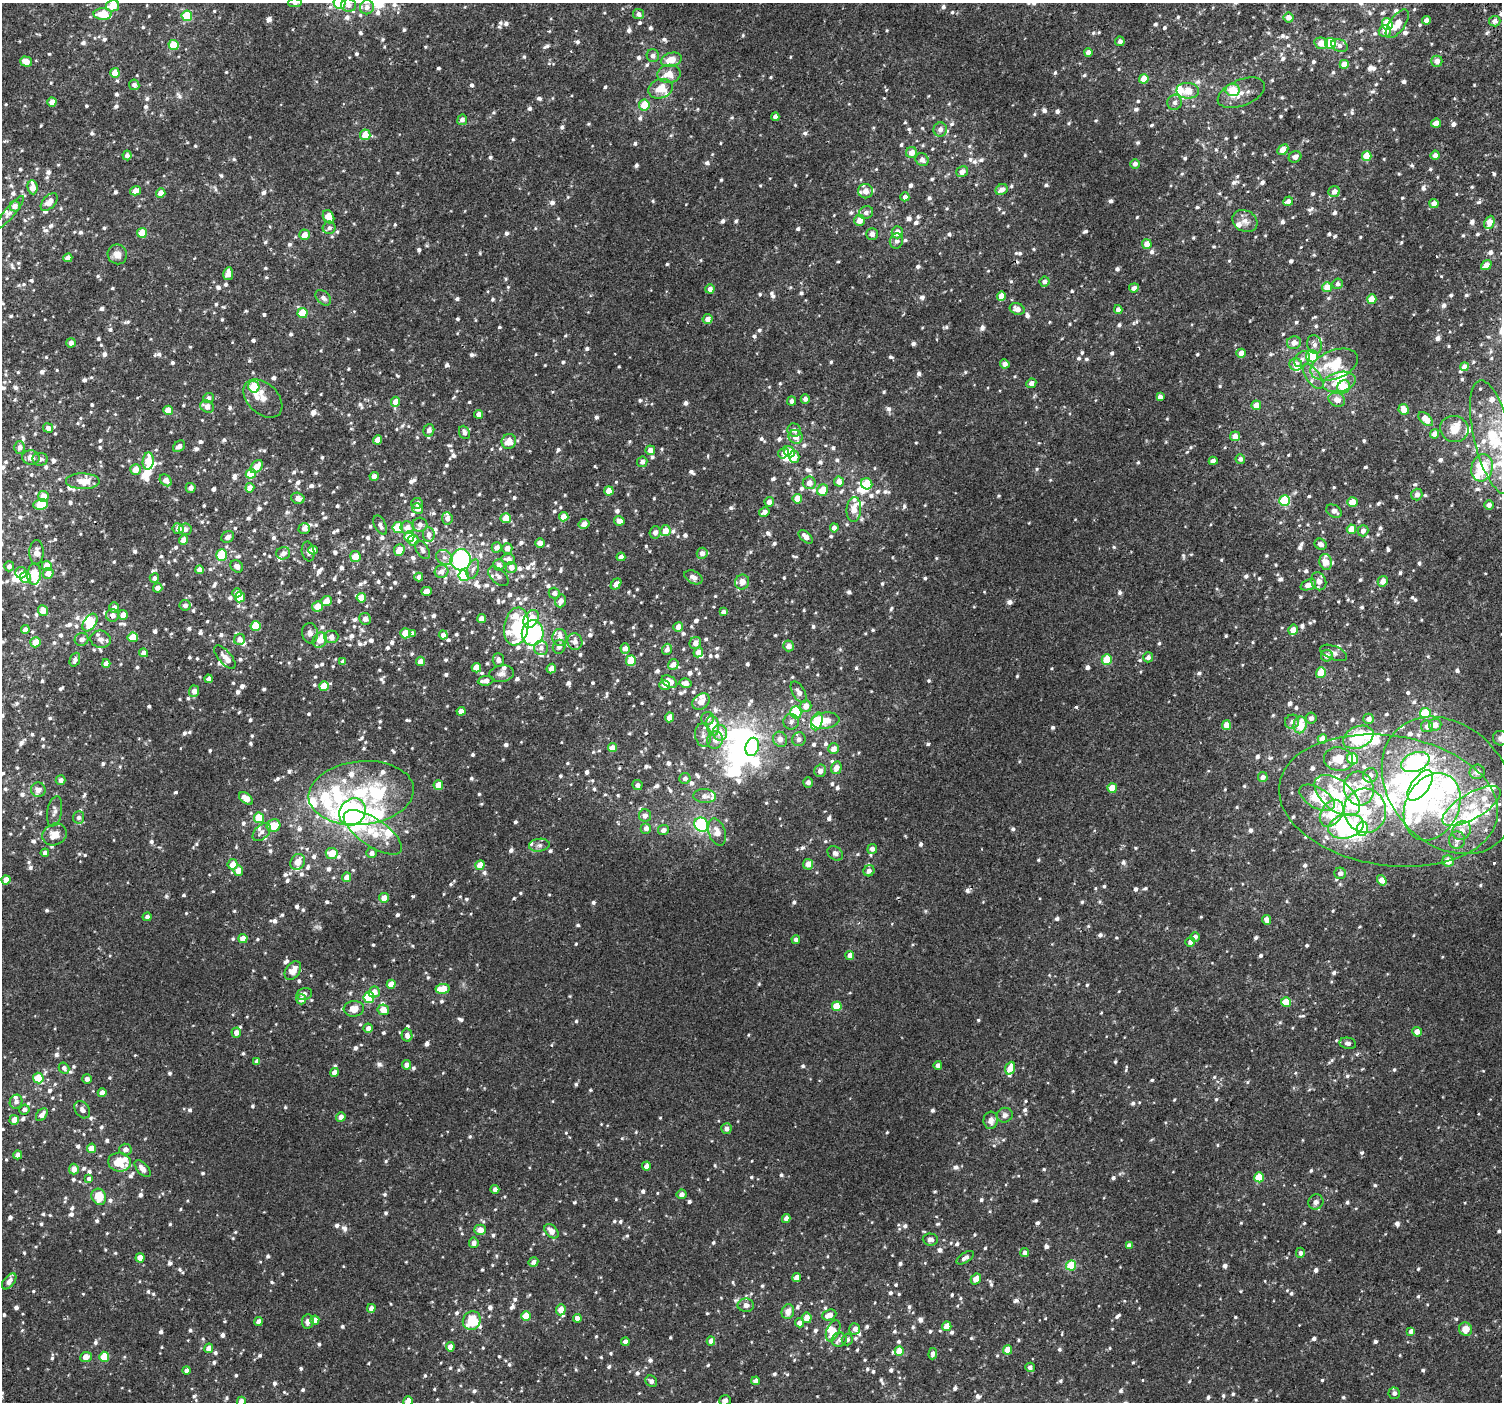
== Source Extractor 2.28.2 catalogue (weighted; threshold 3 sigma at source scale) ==
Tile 10 of 4 x 4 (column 2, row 3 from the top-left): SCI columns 1563-3062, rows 1623-3022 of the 6113 x 6113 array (HDU 1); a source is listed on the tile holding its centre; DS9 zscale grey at full resolution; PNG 1504 x 1404 px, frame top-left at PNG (2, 3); each listed source drawn as its Kron ellipse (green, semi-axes under 4 px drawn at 4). Shown black and unused: <1% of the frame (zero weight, under 2 of 3 exposures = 3% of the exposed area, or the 3 px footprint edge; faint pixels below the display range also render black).
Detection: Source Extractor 2.28.2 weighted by HDU 2 'WHT'; one run over the whole footprint, this tile lists its part. Background 0.00133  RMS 0.0029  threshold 0.0128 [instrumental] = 3 sigma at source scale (4.5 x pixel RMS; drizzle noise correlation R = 1.50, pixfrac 1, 0.0396/0.0396 arcsec/px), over >= 5 px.
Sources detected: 1738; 29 inside a brighter object's white glare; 3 cosmic-ray / hot-pixel residue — neither listed nor drawn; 92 inside a brighter listed object's ellipse — not listed separately; of the other 1614, all 500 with FLUX_AUTO >= 1.04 (the completeness limit of this list) listed and drawn (1114 fainter detections not listed), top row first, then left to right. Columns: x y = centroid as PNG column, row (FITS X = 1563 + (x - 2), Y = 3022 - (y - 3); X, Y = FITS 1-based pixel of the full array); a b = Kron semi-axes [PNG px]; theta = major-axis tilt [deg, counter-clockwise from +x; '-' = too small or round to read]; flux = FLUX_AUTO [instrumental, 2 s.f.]
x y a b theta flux
295 3 7 4 3 1.1
340 3 6 5 - 18
348 5 7 6 - 1.4
113 6 6 5 - 5.9
367 7 7 7 - 1.5
103 14 9 5 -2 6.6
638 14 5 5 - 1.1
187 16 5 5 - 10
1289 17 5 5 - 2.2
1426 20 4 4 - 1.5
1495 21 5 5 - 1.6
1387 24 6 5 - 11
1397 24 16 7 54 4.3
1385 31 6 6 - 2.2
1120 41 4 4 - 1.1
1321 43 7 5 -13 3.9
1330 43 6 5 - 10
174 45 5 5 - 6.9
1339 45 8 6 -25 1.2
1088 53 4 4 - 2.3
653 56 6 6 - 1.2
671 60 10 7 16 4.1
1437 61 5 5 - 1.9
26 62 6 5 - 2.8
1344 64 4 4 - 4
115 73 5 4 - 3.4
669 74 11 9 8 3.5
1144 79 5 4 - 4.5
134 85 5 5 - 1.2
661 89 13 9 19 4.6
1233 90 7 6 - 4.4
1188 91 11 8 -2 4.3
1241 93 25 13 22 3.7
52 102 4 4 - 2.4
1175 102 7 7 - 1.1
644 105 5 5 - 4.7
775 117 4 4 - 1.2
462 120 5 5 - 1.1
1436 123 5 4 - 2.6
940 129 7 6 - 1.4
365 135 5 5 - 4.3
1283 150 6 4 43 4.1
912 153 5 5 - 2.2
127 155 5 4 - 1.4
1435 155 5 4 - 1.7
1367 156 5 5 - 6.7
1295 157 6 5 - 1.2
922 160 7 6 - 1.5
1135 164 5 4 - 1.1
962 172 6 5 - 1.8
32 187 7 5 -82 3
1001 190 6 5 - 1.9
135 191 5 4 - 2.3
866 191 7 7 - 2.4
1334 192 6 5 - 1.9
161 193 4 4 - 2.5
905 197 4 4 - 1.2
1288 201 5 4 - 1.4
49 202 10 6 46 2.5
1434 203 4 4 - 2.1
15 206 5 5 - 1.9
866 212 7 6 - 1.1
10 213 21 5 50 1.5
329 217 7 5 -60 3.9
859 220 5 5 - 2.6
1245 221 13 10 -27 2
1489 222 7 5 67 4.9
329 228 6 6 - 1.1
897 232 6 5 - 2.3
142 233 5 5 - 5.1
872 234 6 6 - 1.5
305 235 5 5 - 2.7
896 241 7 6 - 1.1
1147 244 5 5 - 2.6
117 254 10 9 - 2.2
68 258 4 4 - 1.9
1486 265 6 4 38 2.5
228 274 6 5 - 2.3
1045 282 5 5 - 1
1338 284 5 5 - 1.1
1327 287 5 5 - 4
1134 288 5 4 - 1.5
710 289 4 4 - 1.6
1001 296 5 4 - 2.9
323 298 9 6 -45 1.3
1372 299 4 4 - 5
1017 309 7 5 -20 1.8
1118 310 4 4 - 1.4
302 313 5 5 - 7.9
708 319 5 5 - 2
71 343 4 4 - 1.4
1294 343 7 6 - 1.8
1314 344 9 7 -77 1.3
1241 353 4 4 - 2.4
1312 356 6 6 - 9.9
1302 359 9 6 47 1.2
1005 364 4 4 - 1.5
1296 365 6 6 - 2.7
1334 365 25 14 21 11
1464 367 4 4 - 2.3
1313 376 14 7 -53 1.7
1339 382 16 10 13 4.7
1031 383 5 4 - 1.5
254 387 6 5 - 9.1
1344 387 7 6 - 6.1
1160 397 4 4 - 1.6
208 398 5 5 - 1.1
263 399 23 15 -44 4.6
805 399 4 4 - 1.4
1337 400 8 6 -20 2.4
792 401 4 4 - 1.3
396 402 5 4 - 3.1
1256 405 5 5 - 3.1
207 406 7 5 -29 2
1404 409 5 5 - 2.7
168 410 5 4 - 4.6
479 414 4 4 - 2
1426 419 9 5 -46 3.9
48 428 5 4 - 1.2
1454 429 14 13 - 3.3
429 430 6 5 - 1.5
794 430 7 6 - 1.4
464 432 7 5 -68 1.3
1434 434 4 4 - 1.8
1235 436 5 5 - 2.2
796 437 7 6 - 2.2
1493 437 58 19 -77 22
377 440 4 4 - 3
509 441 7 7 - 3.4
179 446 6 5 - 1.4
20 448 6 5 - 1.1
650 450 5 4 - 1.6
789 452 6 5 - 5
783 453 5 5 - 1.1
794 457 6 5 - 1.6
31 458 8 7 - 2
40 459 8 6 -8 1.1
1240 459 4 4 - 1
148 461 8 5 84 4.7
1213 461 4 4 - 1.9
642 462 5 5 - 1.2
257 467 7 5 50 2.7
1482 468 14 10 75 10
135 469 5 5 - 2.9
251 474 5 5 - 5.9
374 476 4 4 - 2.2
166 480 7 5 -42 1.8
83 481 17 8 -1 4.2
839 482 5 5 - 2.1
809 483 6 6 - 2
867 484 6 5 - 9.7
191 488 5 5 - 1.4
250 488 4 4 - 2.6
823 490 6 5 - 5.1
609 491 4 4 - 3.9
1417 495 6 5 - 1.4
43 496 5 5 - 2.8
298 498 7 5 -16 1.8
797 499 5 4 - 4.6
1285 501 5 5 - 16
769 502 5 4 - 1.5
1352 502 5 4 - 4.7
417 503 5 5 - 1.1
41 504 7 5 9 7.6
1489 505 5 4 - 1.2
418 509 5 5 - 2.2
854 509 12 7 85 3
1334 511 8 6 -28 1.6
764 512 5 4 - 1.6
564 517 5 4 - 3.5
447 518 6 5 - 1.2
506 518 5 5 - 3.2
619 521 5 4 - 1.6
584 524 6 5 - 2.2
380 525 10 5 -62 1.1
420 525 7 7 - 1.5
407 527 7 6 - 2
304 528 6 5 - 1.5
398 528 5 5 - 10
834 528 4 4 - 1.5
178 529 6 5 - 1.8
185 529 6 6 - 1.2
1351 529 4 4 - 4.3
665 531 5 5 - 3.2
1363 531 5 5 - 1.7
655 532 6 5 - 1.4
429 534 7 6 - 1.4
409 536 5 5 - 7.5
228 537 7 5 30 1.2
806 537 8 5 -43 1.9
184 540 5 4 - 3.2
413 540 5 5 - 2
540 543 4 4 - 2.3
1321 544 6 5 - 1.4
497 547 5 5 - 1.5
507 548 5 5 - 1.9
313 550 5 4 - 1.3
399 550 6 5 - 3.2
422 550 10 5 -59 1
308 551 10 6 -79 1
36 552 12 7 88 1.7
283 553 7 6 - 1.3
702 553 6 5 - 1.7
221 555 6 5 - 11
355 557 5 5 - 4.1
444 557 9 7 -29 1.2
621 557 4 4 - 1.7
508 559 7 5 -11 1.9
461 560 10 10 - 54
1326 562 8 6 -78 3.3
499 565 6 5 - 1.6
9 566 5 5 - 1.3
47 566 5 5 - 3.7
237 566 7 5 -41 1.3
511 567 5 5 - 2.2
473 569 10 5 70 1.1
199 570 4 4 - 2.3
442 571 7 6 - 1.6
21 573 5 5 - 1.4
48 573 5 5 - 2.4
34 574 10 7 86 5.3
464 576 5 5 - 9.1
498 576 12 7 -42 1.4
25 577 5 5 - 7.7
419 577 4 4 - 1.3
693 577 9 6 -27 1.7
154 578 4 4 - 1.1
1319 581 9 7 -69 1.6
1383 581 5 5 - 2
742 582 7 7 - 2.4
616 584 6 4 52 1.5
1308 585 8 5 22 2.2
158 588 5 4 - 1.6
427 591 5 4 - 2.4
237 593 5 4 - 1.7
554 593 5 5 - 1.1
240 597 5 5 - 3.9
361 598 5 4 - 3.3
327 601 5 5 - 2.6
561 601 6 5 - 2
185 605 5 5 - 1.2
317 606 5 5 - 3.9
114 608 5 5 - 1.5
43 611 5 5 - 3
723 612 4 4 - 1.1
112 615 6 6 - 1.5
123 615 5 4 - 2.3
482 618 4 4 - 2.2
365 619 6 5 - 1.4
531 619 9 6 57 4.5
90 623 10 6 55 6.3
255 626 5 5 - 8
516 627 19 12 80 19
678 627 5 4 - 2.1
25 630 4 4 - 1.6
1293 630 5 4 - 3.1
310 633 10 8 -82 1.2
405 633 5 5 - 6.2
412 633 4 4 - 1.1
533 633 12 11 - 59
443 635 4 4 - 1.4
133 637 5 5 - 5.1
331 637 7 6 - 1.7
560 637 8 7 - 1.5
82 639 7 6 - 1.4
100 639 10 8 -16 1.8
240 639 6 5 - 1.6
320 640 8 6 53 2.8
36 642 5 5 - 3.7
575 642 8 7 - 1.8
695 643 6 5 - 1.8
789 646 5 5 - 1.7
559 647 7 6 - 1.1
541 648 7 7 - 1.1
625 648 5 4 - 2
667 649 6 5 - 1.3
698 652 5 4 - 2
143 653 4 4 - 1.5
1334 653 14 6 -22 1.4
1327 656 6 5 - 1.7
225 657 14 6 -49 1.8
1148 657 5 5 - 1.1
1107 659 5 5 - 6.5
75 660 7 5 68 1.1
498 660 7 5 -86 1.3
420 661 5 4 - 2.1
631 661 5 5 - 7.3
343 662 4 4 - 1.1
106 663 4 4 - 1.7
673 664 5 5 - 2.2
476 668 5 4 - 4
551 668 5 4 - 1.8
1321 673 5 5 - 6.2
502 674 12 8 8 1.4
208 679 4 4 - 1.2
485 681 8 4 6 1.8
669 682 8 5 -30 3.6
686 683 6 4 -15 1.8
665 685 5 5 - 1.8
324 686 5 5 - 5.8
194 691 5 5 - 1.9
799 692 12 6 -60 1.6
701 702 9 7 39 2.5
806 706 6 5 - 2.6
461 711 4 4 - 2.2
796 712 6 5 - 13
1425 713 5 5 - 8.4
669 717 5 4 - 2.4
708 718 6 6 - 1.5
1311 718 5 5 - 1.2
1369 719 5 5 - 1.5
817 721 9 5 73 8.2
825 721 14 8 8 4
791 722 8 7 - 1.1
1292 722 7 7 - 1.2
1226 725 5 4 - 3.2
1300 725 8 6 77 5.5
1435 725 6 6 - 2.2
713 726 10 6 -80 5.1
1427 726 6 5 - 1.6
720 733 8 7 - 3
703 735 12 8 -81 1.6
1358 737 16 10 24 16
1500 738 7 7 - 1.3
780 739 8 7 - 1.9
799 739 7 6 - 1.2
1322 739 5 4 - 3.4
715 740 9 7 73 1.8
752 747 9 6 74 21
612 748 4 4 - 2.8
833 749 5 5 - 1.9
1339 759 14 12 -11 5.2
1353 759 6 5 - 8
1415 762 15 9 20 28
836 768 6 5 - 2.3
820 771 6 6 - 1.5
1477 772 7 7 - 1.9
1370 775 7 7 - 1.7
1263 777 5 5 - 1.5
685 778 5 5 - 1.1
61 780 5 5 - 1.3
808 782 5 5 - 1.2
438 785 5 4 - 3.9
637 785 5 5 - 1.2
1420 785 18 8 53 48
1449 785 76 58 -48 66
1112 788 5 4 - 4.3
1359 788 17 14 -75 8
38 790 7 7 - 2.1
361 793 53 32 6 30
1337 795 27 15 -40 15
705 796 11 7 -4 1.6
246 798 8 5 -37 2.9
1317 798 19 10 -30 11
1388 800 110 65 -9 95
1471 806 33 13 31 9.3
1432 807 35 26 63 19
55 811 15 7 79 1.4
1365 811 22 21 - 11
352 812 14 12 51 60
1332 813 15 10 55 9.7
645 816 6 6 - 1.6
78 817 6 5 - 1.1
259 818 5 5 - 8
701 825 7 6 - 20
273 826 7 6 - 5.7
1346 826 18 12 14 51
646 828 5 5 - 1.4
1362 829 7 5 76 14
663 830 5 5 - 1.5
1462 831 10 8 49 2.3
262 832 11 6 44 1.3
373 832 34 13 -34 9.2
717 832 14 8 -72 2.7
55 834 12 10 25 3.2
1457 840 9 8 - 1.5
539 845 10 6 7 1.1
872 849 5 5 - 1.2
45 853 4 4 - 1.2
332 853 6 5 - 5.3
372 853 5 5 - 1.4
835 853 8 6 -40 1.4
1448 861 5 5 - 2.7
298 862 8 6 57 3
233 864 5 5 - 3
808 864 5 5 - 2.2
480 865 5 4 - 3.8
238 871 5 5 - 3.2
869 871 6 5 - 1.2
1340 873 6 5 - 1.3
347 877 5 4 - 2.5
6 880 4 4 - 3.2
1382 880 5 4 - 2.3
384 898 5 4 - 2.5
147 917 4 4 - 1.1
1266 920 5 4 - 1.8
1195 937 5 5 - 1.1
243 939 4 4 - 3.6
796 940 4 4 - 1.1
1190 942 5 5 - 1.2
850 955 4 4 - 1.9
293 970 10 7 55 3.1
391 984 4 4 - 2.7
443 989 7 5 8 5.5
374 992 6 5 - 2.7
304 994 8 5 14 1.3
369 998 5 5 - 15
301 999 5 5 - 1.7
1286 1002 5 5 - 7.9
837 1006 5 5 - 6.3
354 1009 10 8 5 3.6
383 1010 6 5 - 3.3
368 1028 4 4 - 1.4
1417 1032 5 4 - 2.3
236 1033 5 5 - 1.7
407 1035 7 5 -78 1.4
1348 1043 8 5 -11 1.1
257 1061 4 4 - 1.3
407 1065 5 4 - 1.5
938 1065 4 4 - 1.3
64 1068 6 5 - 1
1010 1068 6 5 - 3.7
334 1072 4 4 - 1.8
38 1078 5 5 - 7.7
87 1079 5 5 - 1.1
102 1093 4 4 - 2.1
16 1102 7 6 - 1.1
24 1109 5 5 - 1.1
82 1110 9 7 -53 1.2
42 1115 7 5 51 1.9
1005 1115 8 7 - 1.2
341 1117 5 4 - 1.6
14 1120 5 5 - 3.2
991 1120 8 7 - 1.9
726 1129 5 5 - 1.3
92 1148 5 4 - 4.1
125 1149 6 6 - 1.4
18 1155 4 4 - 1.5
119 1162 11 9 -6 9.7
646 1166 4 4 - 1.3
74 1169 5 5 - 2.2
143 1169 10 5 -48 2
1259 1177 5 5 - 9
89 1178 3 3 - 10
495 1189 4 4 - 1.2
681 1194 5 4 - 1.4
99 1197 8 7 - 7
1316 1202 8 7 - 1.3
786 1219 4 4 - 1.5
480 1230 5 5 - 2.3
551 1231 8 5 -45 2.2
930 1239 7 6 - 1.1
474 1243 5 5 - 1.6
1129 1245 4 4 - 1.3
1025 1253 4 4 - 1.2
1300 1253 5 4 - 1
140 1258 4 4 - 2.8
965 1258 10 5 34 1.2
533 1262 5 4 - 1.2
1071 1265 5 5 - 11
797 1277 4 4 - 2.6
976 1279 6 4 59 2.1
9 1281 9 5 51 1.8
746 1305 8 6 -1 1.5
371 1308 4 4 - 1.5
561 1310 5 5 - 2.7
788 1312 7 6 - 2.3
829 1315 7 5 23 2
526 1316 5 4 - 5.3
577 1318 4 4 - 2
807 1318 5 5 - 2.8
315 1320 4 4 - 1.9
308 1321 7 5 81 1.3
472 1321 9 8 - 9.8
258 1322 4 4 - 1.7
799 1323 4 4 - 1.8
947 1326 4 4 - 3.8
855 1329 6 5 - 1.2
1465 1329 7 6 - 3.3
833 1331 11 6 66 3.5
1411 1331 4 4 - 1.2
839 1340 7 7 - 1.1
847 1340 6 5 - 1.1
711 1341 4 4 - 1.7
625 1342 4 4 - 1.2
450 1347 4 4 - 2.5
209 1348 5 4 - 2.3
1008 1350 4 4 - 4.6
899 1351 5 4 - 4.4
933 1354 6 4 85 1.1
86 1357 6 5 - 2.4
104 1357 5 5 - 8.8
1030 1367 4 4 - 1.1
187 1370 4 4 - 1.2
651 1381 6 5 - 1.2
756 1381 4 4 - 1.4
1394 1393 5 5 - 1.1
725 1400 6 5 - 1.2
241 1401 4 4 - 1.9
408 1401 5 4 - 3.4
Overlapping masked pixels (flux is a lower limit): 1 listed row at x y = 112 615
Isophote crosses this tile's border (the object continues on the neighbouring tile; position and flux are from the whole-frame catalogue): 8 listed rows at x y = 295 3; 340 3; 113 6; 1493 437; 1500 738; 725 1400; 241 1401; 408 1401